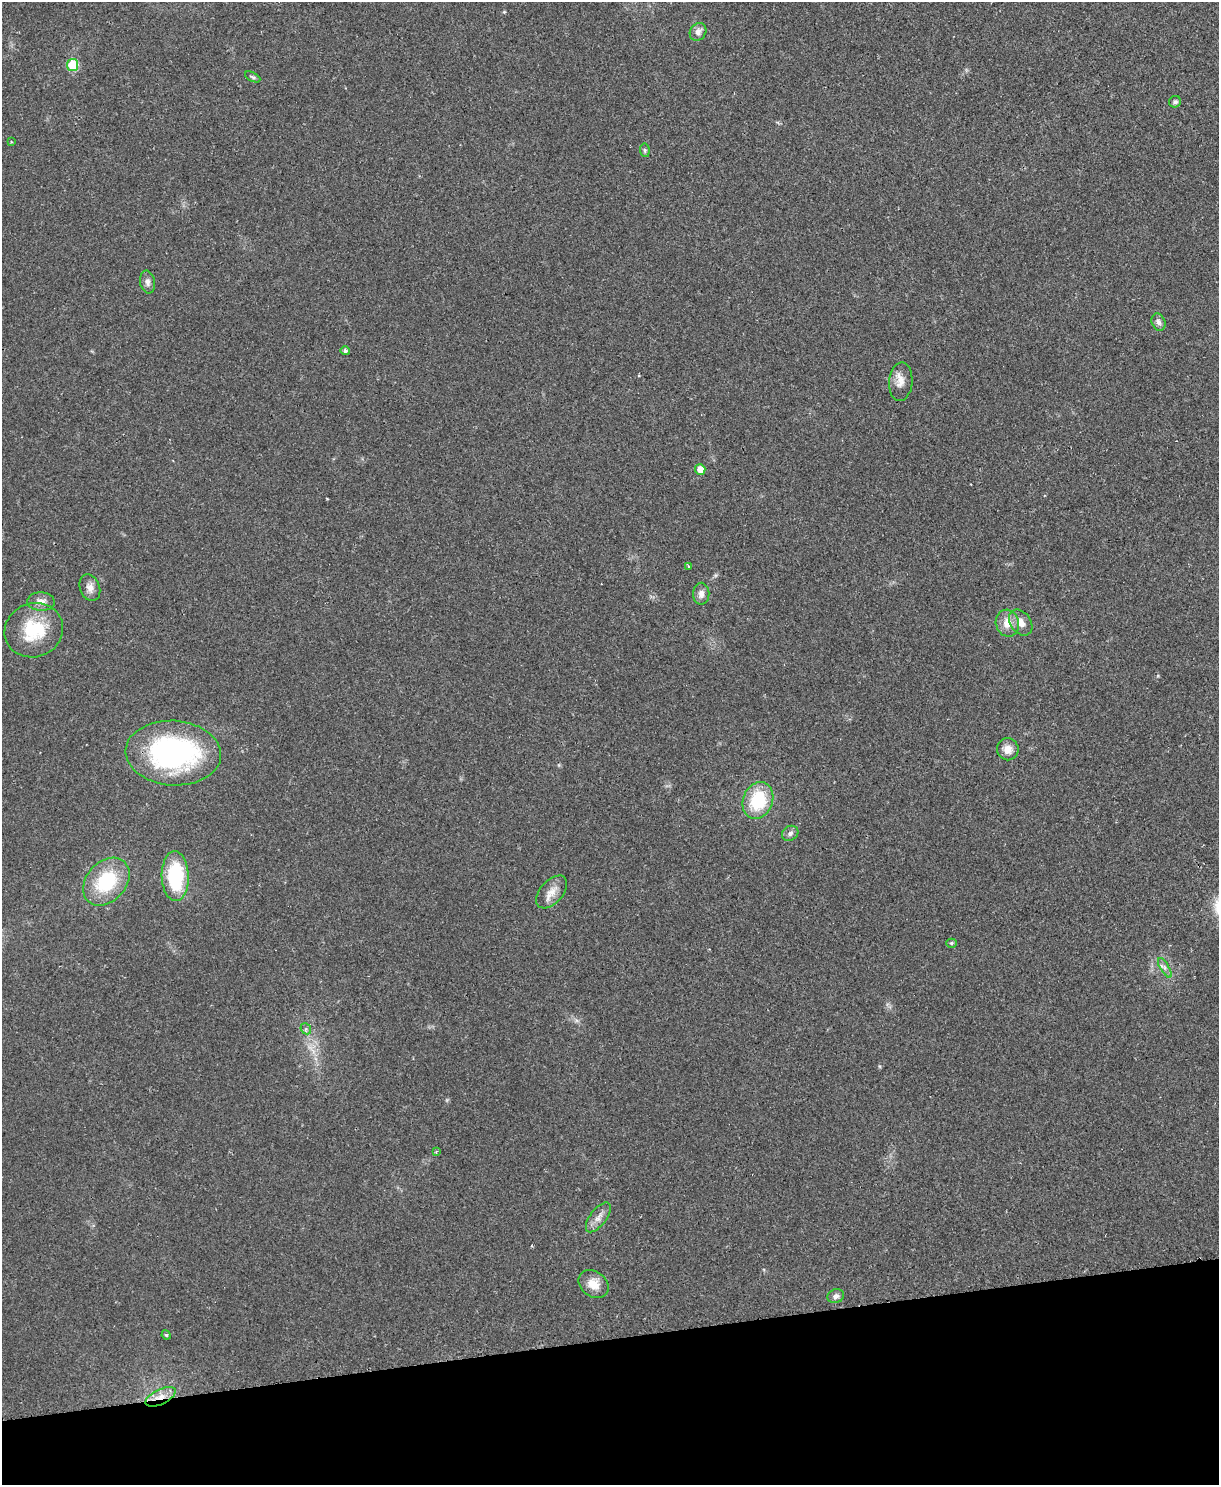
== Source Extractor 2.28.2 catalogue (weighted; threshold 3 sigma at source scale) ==
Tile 10 of 4 x 3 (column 2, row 3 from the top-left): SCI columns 1273-2489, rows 158-1640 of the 4981 x 4874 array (HDU 1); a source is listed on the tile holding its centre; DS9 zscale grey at full resolution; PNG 1221 x 1487 px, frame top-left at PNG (2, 2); each listed source drawn as its Kron ellipse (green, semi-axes under 4 px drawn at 4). Shown black and unused: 10% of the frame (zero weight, under 2 of 3 exposures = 3% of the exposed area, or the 3 px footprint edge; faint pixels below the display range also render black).
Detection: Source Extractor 2.28.2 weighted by HDU 2 'WHT'; one run over the whole footprint, this tile lists its part. Background 0.0313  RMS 0.0043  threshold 0.0194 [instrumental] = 3 sigma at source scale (4.5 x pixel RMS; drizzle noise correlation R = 1.50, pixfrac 1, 0.05/0.05 arcsec/px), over >= 5 px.
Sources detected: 34; all 34 listed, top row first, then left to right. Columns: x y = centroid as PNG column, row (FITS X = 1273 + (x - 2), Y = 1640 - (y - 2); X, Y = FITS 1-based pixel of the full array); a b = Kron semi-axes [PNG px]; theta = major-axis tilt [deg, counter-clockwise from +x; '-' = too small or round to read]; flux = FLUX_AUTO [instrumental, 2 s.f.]
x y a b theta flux
698 32 9 8 - 2.3
73 65 6 5 - 18
253 77 8 4 -27 0.77
1175 102 6 5 - 1.1
11 142 3 3 - 0.44
645 150 7 5 -82 0.74
147 282 11 7 -80 1.8
1159 322 9 6 -66 1.7
345 351 5 4 - 1.1
901 382 19 11 86 4.1
700 469 5 5 - 4.3
688 566 4 2 - 0.36
90 588 14 10 -70 2.9
701 594 11 8 90 2.4
41 602 14 9 -3 3.1
1021 622 14 10 -54 4
1007 623 13 11 -76 5.5
34 630 30 27 22 21
1008 749 11 10 - 4
173 753 48 32 -4 90
758 800 19 15 70 22
790 833 8 7 - 1.6
175 876 25 13 -88 28
106 882 27 19 48 25
552 892 19 11 48 4.6
951 943 5 4 - 0.62
1165 968 11 4 -60 1.5
306 1029 6 4 -48 0.92
436 1151 4 3 - 0.42
598 1217 17 8 53 3.1
594 1284 16 12 -36 5.7
836 1296 8 6 16 1.7
166 1335 5 4 - 0.61
161 1397 16 7 25 4.6
Overlapping masked pixels (flux is a lower limit): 1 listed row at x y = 161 1397